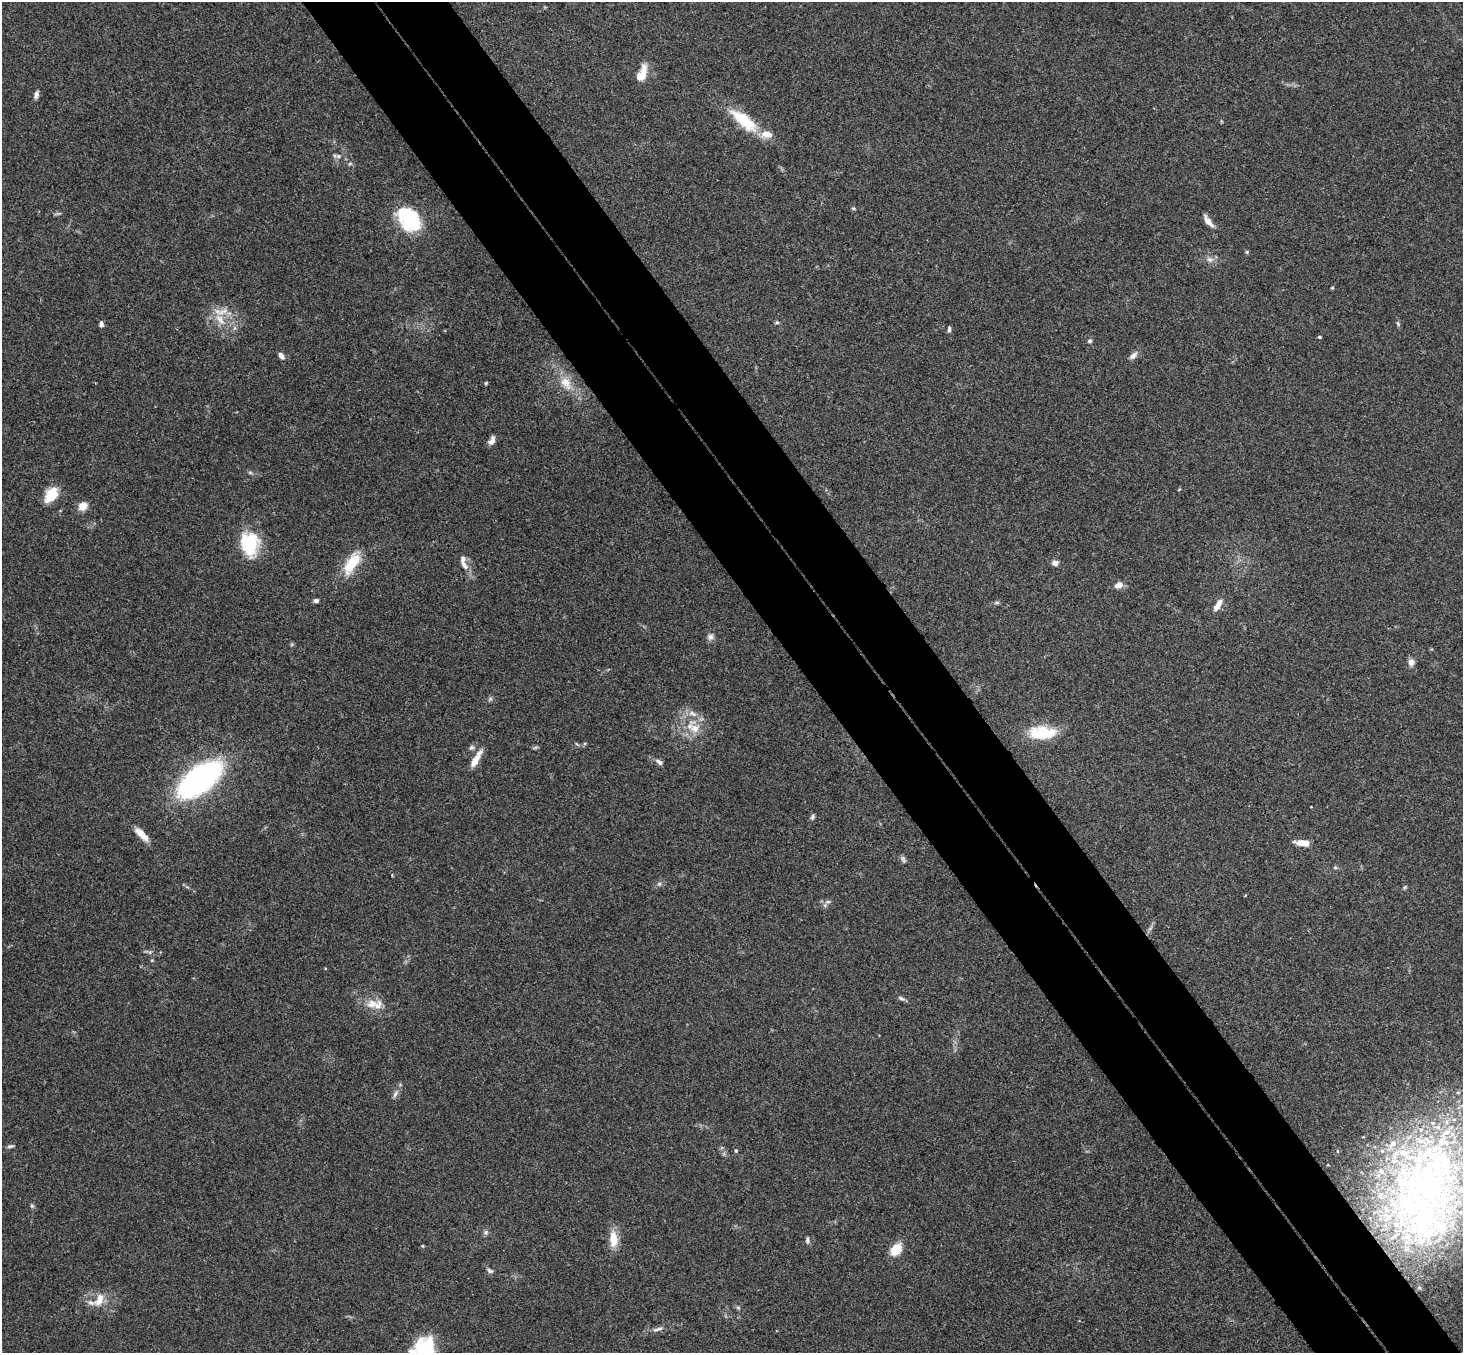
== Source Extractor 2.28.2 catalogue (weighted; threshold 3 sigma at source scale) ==
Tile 6 of 4 x 4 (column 2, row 2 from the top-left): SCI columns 1514-2974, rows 3031-4381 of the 5945 x 5925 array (HDU 1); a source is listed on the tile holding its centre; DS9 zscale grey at full resolution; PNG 1465 x 1355 px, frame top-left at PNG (2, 2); no overlay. Shown black and unused: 10% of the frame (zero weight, under 3 of 4 exposures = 6% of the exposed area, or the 3 px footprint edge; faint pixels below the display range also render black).
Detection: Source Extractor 2.28.2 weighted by HDU 2 'WHT'; one run over the whole footprint, this tile lists its part. Background 0.22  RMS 0.0085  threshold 0.0381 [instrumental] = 3 sigma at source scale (4.5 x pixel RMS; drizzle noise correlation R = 1.50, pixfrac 1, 0.05/0.05 arcsec/px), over >= 5 px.
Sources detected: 81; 1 too faint to see at this stretch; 2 inside a brighter object's white glare — not listed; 12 inside a brighter listed object's ellipse — not listed separately; the other 66 listed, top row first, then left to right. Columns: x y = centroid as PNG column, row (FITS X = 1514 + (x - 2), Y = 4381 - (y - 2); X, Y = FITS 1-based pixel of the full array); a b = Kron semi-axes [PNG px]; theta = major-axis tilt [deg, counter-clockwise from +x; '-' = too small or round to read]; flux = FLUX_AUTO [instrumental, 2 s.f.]
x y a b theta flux
642 74 19 8 68 14
36 95 11 5 72 2.9
744 120 43 15 -39 32
338 156 7 5 21 2.1
350 163 6 4 1 1.3
853 208 5 4 - 1.1
412 217 30 21 -7 55
1208 221 17 6 -52 6.5
1247 252 6 4 -89 1.1
1210 260 8 7 - 3.6
1332 288 4 4 - 0.84
220 319 20 9 -53 12
777 322 5 5 - 1.4
1398 323 6 5 - 1.4
101 324 8 5 -87 2.6
949 329 7 4 85 1.9
1319 337 4 3 - 0.95
1089 341 5 5 - 1.8
1133 355 13 6 44 4
281 356 8 5 -54 3.5
486 383 4 4 - 0.87
566 383 22 13 -57 15
492 441 10 6 67 4.6
250 472 6 4 -1 1.2
51 495 19 12 50 17
83 506 11 9 28 7.7
249 544 29 21 -83 40
352 563 27 11 58 26
1055 563 7 6 - 4.1
464 564 17 6 -57 5.8
1118 585 10 7 21 5.3
316 601 6 5 - 2.2
997 603 7 4 8 1.5
1218 605 16 6 58 7.1
710 637 9 8 - 3.3
1411 662 10 8 -90 3.9
695 728 22 14 -62 18
1042 732 30 14 1 34
535 748 7 4 19 1.3
476 759 25 7 60 9.8
659 762 10 6 -33 3.1
200 779 37 18 37 260
812 817 8 5 82 1.7
141 834 22 8 -46 9.2
1303 843 15 6 -2 10
903 859 9 5 -75 2.1
1335 867 6 4 -19 1.1
659 884 6 5 - 1.6
1405 887 6 4 45 1.1
825 905 5 5 - 1.7
901 998 8 5 -30 1.9
372 1004 17 12 11 11
395 1094 11 5 61 2.9
10 1146 9 4 9 1.7
736 1151 4 4 - 0.89
1427 1181 129 82 78 460
32 1206 6 6 - 1.4
486 1232 6 6 - 1.8
613 1239 19 9 -87 15
807 1240 8 5 -88 1.9
896 1250 13 9 51 17
490 1271 9 5 -22 2.1
99 1300 19 10 60 10
738 1308 6 4 -66 1.4
659 1328 10 5 28 2.9
425 1347 27 24 -71 40
Isophote crosses this tile's border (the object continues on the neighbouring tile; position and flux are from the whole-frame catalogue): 2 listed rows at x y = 1427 1181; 425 1347